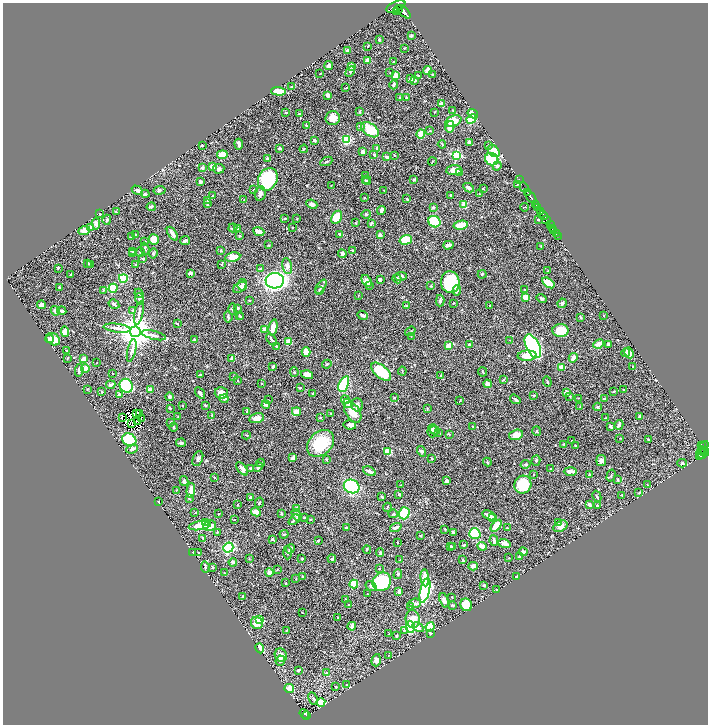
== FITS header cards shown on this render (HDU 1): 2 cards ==
NAXIS1  =                 1411
NAXIS2  =                 1444

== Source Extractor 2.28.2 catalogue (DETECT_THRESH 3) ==
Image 1411 x 1444 px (HDU 1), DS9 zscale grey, zoomed out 1/2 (1 PNG px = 2 x 2 image px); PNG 710 x 726 px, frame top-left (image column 2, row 1443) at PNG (3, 3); each listed source drawn as its Kron ellipse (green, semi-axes under 4 px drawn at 4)
Background 0.696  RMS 0.016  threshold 0.0466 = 3 sigma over >= 5 px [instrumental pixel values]
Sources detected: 597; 37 cannot appear on this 1/2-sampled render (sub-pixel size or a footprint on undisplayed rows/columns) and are neither listed nor drawn; of the other 560, the 500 brightest by FLUX_AUTO listed and drawn (60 fainter detections omitted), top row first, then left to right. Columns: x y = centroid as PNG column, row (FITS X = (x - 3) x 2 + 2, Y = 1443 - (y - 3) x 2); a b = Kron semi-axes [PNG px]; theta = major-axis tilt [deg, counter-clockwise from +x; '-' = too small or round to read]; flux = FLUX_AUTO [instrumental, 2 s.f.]
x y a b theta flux
396 6 10 4 25 3100
398 9 2 1 - 180
397 11 3 2 - 170
404 12 9 4 -44 3300
411 36 3 2 - 4.6
379 39 2 2 - 3
368 46 2 2 - 2.1
404 48 3 2 - 1.8
348 50 3 3 - 7.2
368 60 4 3 - 26
393 62 2 2 - 2.2
329 66 4 3 - 8.6
351 66 4 3 - 19
428 70 4 3 - 35
350 72 5 3 - 5.3
320 73 2 2 - 1.3
390 73 2 2 - 1.3
396 75 4 3 - 24
432 75 2 2 - 3.1
418 76 4 2 - 2.7
411 79 3 3 - 9.4
414 80 2 2 - 22
394 85 4 3 - 6.4
291 87 2 2 - 1.9
346 88 3 2 - 2.6
279 91 7 3 -3 55
328 95 4 3 - 13
400 97 3 2 - 2.6
406 98 3 2 - 4.6
441 104 4 3 - 21
453 110 4 2 - 1.9
359 112 3 2 - 4.6
434 112 3 2 - 1.3
286 113 3 2 - 3.6
299 114 3 3 - 4.1
473 114 5 3 - 41
333 118 7 7 - 25
471 119 5 3 - 94
453 121 8 5 24 51
306 126 3 2 - 4.5
360 126 4 3 - 7.4
450 127 6 4 80 24
370 130 10 6 -35 110
430 131 3 3 - 2.1
421 134 4 3 - 57
346 139 4 4 - 99
314 140 3 3 - 5.7
469 142 3 3 - 12
239 144 5 2 - 12
442 144 4 2 - 2
202 145 2 2 - 1.8
489 145 3 2 - 3.5
280 148 3 2 - 5.9
377 148 3 2 - 3.9
304 149 4 2 - 2.2
494 151 7 5 -44 51
363 152 4 3 - 12
222 155 5 4 - 45
374 155 4 3 - 4.8
394 155 3 2 - 1.6
456 155 3 3 - 230
387 157 4 3 - 6.9
267 159 3 2 - 4.9
492 159 7 6 - 120
326 161 6 3 27 4.4
432 161 4 2 - 1.7
497 166 4 4 - 6.9
212 167 3 3 - 21
202 168 3 3 - 5.5
218 169 6 4 6 7.9
454 170 7 5 4 18
459 173 3 2 - 1.7
365 176 3 2 - 2
268 179 12 9 63 170
519 179 2 1 - 19
365 180 3 3 - 2.4
367 180 4 3 - 3
414 180 4 3 - 4
200 182 3 2 - 13
517 185 3 2 - 3.6
331 186 2 2 - 1.3
524 187 5 2 - 110
469 188 6 4 -28 8.9
483 189 2 2 - 5.1
137 190 6 3 -29 12
160 190 6 3 10 4.6
254 190 3 2 - 3.1
384 190 2 1 - 1.3
527 192 4 2 - 670
260 193 7 5 80 12
145 194 4 3 - 6.2
480 194 2 2 - 1.3
451 195 3 2 - 4.6
212 196 2 2 - 2
531 197 7 2 -52 930
364 198 2 2 - 1.3
244 199 2 2 - 1.7
407 199 3 2 - 3.7
207 200 3 3 - 3.8
207 204 4 3 - 4.1
312 204 6 4 -25 9.2
464 205 4 3 - 25
536 205 2 1 - 160
151 207 4 3 - 7.5
433 207 3 3 - 4.9
525 207 4 2 - 2
538 208 4 2 - 450
381 210 4 3 - 9.5
541 211 3 2 - 280
116 212 3 3 - 2.2
100 214 3 3 - 2.9
366 214 4 3 - 2.9
543 215 5 2 - 340
337 217 7 5 61 68
284 218 4 2 - 2.2
297 219 2 2 - 2.3
538 219 3 2 - 2.8
107 220 5 3 - 6.4
546 220 4 2 - 1100
434 222 6 5 - 150
96 223 6 4 -84 13
356 223 3 2 - 1.7
371 223 3 3 - 4.8
461 225 7 3 12 83
550 225 3 1 - 110
91 228 4 3 - 16
233 228 5 3 - 4
237 228 3 2 - 2.6
293 228 2 2 - 1.3
552 229 3 2 - 600
84 230 6 3 19 29
554 230 2 1 - 270
259 231 6 3 -21 32
172 234 8 3 -55 19
340 234 3 3 - 6.2
556 234 4 1 - 180
135 235 4 3 - 5.8
380 235 3 3 - 11
239 236 3 2 - 2.2
131 237 4 3 - 3
558 237 2 1 - 84
154 240 5 5 - 27
185 240 5 2 - 6.9
406 240 6 4 18 100
145 241 3 2 - 1.7
269 245 4 2 - 1.7
448 245 5 3 - 11
541 246 4 2 - 1.8
145 249 6 3 -74 4.3
221 250 3 2 - 2.5
353 250 3 2 - 4.5
132 251 3 3 - 2.3
140 252 5 3 - 6.6
133 253 2 2 - 1.3
153 253 5 4 - 4.4
342 254 4 4 - 7.8
233 257 8 4 9 34
143 259 3 2 - 5
88 263 3 3 - 3.6
91 264 2 2 - 2.6
135 264 3 3 - 1.6
221 265 3 2 - 1.9
287 266 8 5 -78 10
58 268 3 3 - 3.2
260 269 4 3 - 4.4
548 271 3 2 - 1.5
190 273 3 3 - 9.9
482 274 4 3 - 3.4
70 275 3 2 - 1.9
401 276 6 3 10 10
123 278 4 4 - 110
397 279 4 3 - 6.4
380 280 4 3 - 8
275 281 9 7 2 980
367 281 6 4 -59 22
450 282 11 9 -82 160
548 283 7 3 -36 70
242 285 6 4 83 6.3
369 285 3 2 - 2.8
431 286 3 3 - 2.2
59 287 2 2 - 6.7
240 287 7 4 32 8
321 287 8 3 55 7.3
113 288 5 4 - 110
525 289 3 2 - 1.3
103 290 3 3 - 2.9
319 291 3 2 - 2.4
457 291 5 3 - 6.5
139 293 5 3 - 3.9
358 295 2 2 - 1.4
525 297 4 3 - 29
542 298 5 3 - 5.4
139 299 6 4 -75 6.9
249 300 2 2 - 2.1
440 301 6 3 88 4.6
453 303 2 1 - 1.4
562 303 5 3 - 6.9
114 304 6 3 -32 5.7
41 305 4 4 - 8.2
490 305 2 2 - 2.7
407 306 3 2 - 2.2
238 308 3 2 - 3.3
232 309 6 2 90 2.9
133 310 4 3 - 4.3
55 311 5 3 - 8.7
62 311 4 2 - 9.6
139 313 12 3 77 9.9
363 315 5 3 - 12
604 315 2 2 - 1.3
239 316 3 3 - 2
228 317 5 2 - 4.3
241 317 3 3 - 1.8
581 317 4 3 - 3
177 324 2 1 - 2.8
273 327 8 4 78 39
117 328 13 4 -7 14
265 329 4 4 - 17
560 330 8 6 -4 46
65 331 5 4 - 21
410 331 6 2 37 2.6
135 332 5 5 - 7600
154 335 12 3 -13 11
411 336 2 2 - 1.3
49 339 4 3 - 9.3
53 339 7 5 -35 27
194 340 3 2 - 3.1
271 340 7 3 -52 5.3
510 340 2 2 - 1.3
289 342 3 3 - 46
469 344 2 2 - 4.7
598 344 5 4 - 17
608 344 4 3 - 7
276 346 3 3 - 2.5
448 346 4 3 - 24
533 346 13 6 -63 840
132 350 11 3 76 9.4
66 351 3 3 - 2.1
306 352 5 4 - 35
626 353 4 4 - 13
629 353 5 4 - 17
527 356 9 5 3 33
67 358 3 3 - 2.4
232 358 3 3 - 8.6
573 358 5 3 - 18
84 359 4 3 - 25
97 363 2 2 - 1.5
327 364 4 3 - 3.1
633 366 2 2 - 1.9
273 367 3 2 - 5.8
561 367 4 4 - 16
85 368 4 3 - 24
79 370 6 3 79 10
402 371 4 2 - 2.2
294 372 4 3 - 3.9
381 372 12 6 -40 140
483 372 4 2 - 2.3
112 373 2 2 - 2.1
200 375 4 3 - 2.5
307 375 6 4 -14 25
441 375 2 2 - 1.7
234 377 2 2 - 5.8
503 380 3 2 - 3
238 381 3 2 - 1.5
547 382 5 2 - 2.3
261 383 3 2 - 1.8
344 384 8 4 68 150
488 384 4 3 - 20
111 385 5 3 - 8.8
126 386 7 6 - 180
300 388 2 2 - 2.6
87 389 3 3 - 2
150 390 4 3 - 17
623 390 4 2 - 1.9
614 391 4 2 - 3.1
102 392 3 3 - 2.3
567 392 4 3 - 11
200 393 6 3 -57 11
221 393 7 5 -15 30
313 393 3 2 - 2.6
119 394 4 3 - 4.1
534 396 3 2 - 2.1
169 397 4 4 - 6
570 397 3 3 - 2.3
394 398 2 2 - 1.6
578 398 2 2 - 1.3
224 399 4 3 - 7.5
515 399 6 3 -36 8
605 399 3 3 - 6.4
268 400 4 2 - 1.6
345 400 4 3 - 7.5
460 400 3 2 - 1.5
348 403 4 4 - 7.8
205 405 3 2 - 2.6
266 405 4 3 - 6.2
357 405 7 5 -72 8.9
183 406 2 2 - 5.1
580 406 4 2 - 1.4
598 407 4 3 - 3
170 408 3 2 - 3
427 409 4 2 - 2
247 411 2 2 - 4
296 412 4 3 - 24
353 412 11 7 -56 41
137 413 2 1 - 1.3
140 413 2 1 - 1.4
331 413 3 2 - 1.5
212 415 2 2 - 1.5
178 416 3 2 - 1.4
122 417 3 1 - 1.8
640 417 4 3 - 9.6
257 418 7 5 12 20
320 418 2 2 - 2.4
605 418 2 2 - 2
141 419 2 1 - 1.8
138 422 2 1 - 1.7
170 423 3 2 - 5.6
132 424 2 1 - 2
350 425 6 4 -11 8.5
619 425 5 3 - 9.8
473 426 2 2 - 1.8
610 426 3 2 - 8
174 427 4 2 - 2.5
435 430 5 4 - 6.4
432 431 6 5 - 11
537 431 5 3 - 2.5
439 433 3 2 - 2
449 434 3 3 - 1.7
246 435 4 2 - 2.3
516 435 7 5 19 32
620 438 2 2 - 1.3
129 440 7 6 - 170
648 440 3 2 - 3.4
572 441 3 2 - 2
181 443 5 3 - 6.2
320 443 15 11 44 130
564 444 3 2 - 4
702 445 3 2 - 110
576 446 2 2 - 4.6
703 448 8 2 57 140
132 449 6 4 21 8.4
388 451 4 4 - 52
421 451 5 3 - 6.4
705 452 4 3 - 270
700 453 7 2 73 150
702 454 5 2 - 83
293 458 3 2 - 27
198 459 8 5 67 7.9
326 459 3 2 - 3.3
431 459 3 2 - 2.6
536 460 5 4 - 4.8
601 460 5 5 - 9.7
487 462 4 3 - 3.9
261 463 4 3 - 4.8
682 463 4 3 - 5.6
526 464 5 3 - 4.2
258 467 5 4 - 6.9
251 468 3 2 - 2.9
242 469 8 3 -52 14
551 469 4 2 - 1.9
369 471 7 3 -26 13
570 471 6 3 -1 15
533 475 3 2 - 1.6
589 475 3 2 - 2.2
611 476 6 3 75 3.3
214 478 3 2 - 1.3
618 480 3 2 - 3.3
184 481 5 4 - 7.4
447 481 3 3 - 11
400 485 3 2 - 1.5
523 485 9 8 - 92
647 485 3 2 - 1.4
352 486 8 6 -25 220
176 490 3 2 - 1.3
191 490 7 3 88 41
639 493 3 3 - 1.8
399 494 3 3 - 5.3
622 495 3 2 - 2.1
597 496 6 3 -63 4
250 497 2 2 - 4.2
382 497 4 2 - 3.1
189 499 4 2 - 2.1
158 502 2 2 - 2
259 503 5 2 - 2.5
237 505 2 2 - 2.4
589 505 4 3 - 8.9
597 505 3 3 - 2.8
387 507 4 3 - 3.2
296 508 3 3 - 6
256 512 5 4 - 19
195 513 2 2 - 1.3
282 513 3 2 - 3.7
404 513 6 5 - 150
219 514 2 2 - 2
393 514 4 3 - 3.6
296 515 6 4 -59 12
489 515 7 3 -27 20
304 517 3 3 - 2.3
493 517 3 2 - 36
234 519 2 2 - 1.6
294 520 6 3 39 5
310 520 4 2 - 1.4
206 522 3 3 - 15
558 523 3 3 - 2.7
200 525 11 4 11 77
210 526 6 5 - 37
496 526 7 3 50 50
561 526 7 5 30 20
396 527 6 3 20 12
346 528 3 3 - 4.8
507 528 2 1 - 1.9
445 529 3 2 - 1.7
217 532 3 2 - 1.3
453 532 3 2 - 8.4
284 534 4 3 - 3.9
475 534 6 5 - 150
421 536 3 3 - 3.3
203 538 3 2 - 1.7
272 539 3 3 - 5.4
318 540 4 3 - 2.7
494 541 5 2 - 7.7
397 542 2 2 - 1.5
504 543 6 3 -18 17
464 545 3 2 - 3.6
482 546 5 3 - 36
451 547 3 2 - 4.8
453 547 3 2 - 4.6
228 548 5 5 - 240
290 549 5 3 - 7.9
367 549 4 3 - 3.6
193 552 2 2 - 1.5
523 552 4 3 - 13
198 553 2 2 - 3.2
287 553 6 3 -88 3.3
380 553 4 3 - 3.4
520 556 4 3 - 5.7
509 558 3 2 - 1.3
249 559 3 2 - 1.3
302 559 2 2 - 2.3
332 559 4 3 - 4.4
400 560 2 2 - 1.6
463 560 3 2 - 5.4
233 562 4 3 - 5
473 566 4 3 - 7.8
205 567 6 2 -81 3.8
213 568 3 3 - 3.2
379 568 2 2 - 2.7
277 569 3 2 - 1.4
269 572 4 4 - 10
224 573 3 2 - 1.6
398 574 5 4 - 4.5
302 576 3 2 - 2.3
516 577 2 2 - 2.4
425 578 8 3 -83 41
296 579 2 2 - 1.5
382 582 10 8 40 220
286 583 3 2 - 1.5
354 584 4 4 - 94
484 585 3 2 - 4
371 586 6 4 -34 7.1
496 589 3 2 - 1.8
425 590 13 4 76 310
399 592 4 3 - 9
368 594 2 2 - 2.3
243 596 4 3 - 3.3
452 597 2 2 - 1.3
345 599 3 2 - 2
444 600 7 3 -74 11
415 603 6 4 6 7.3
349 605 3 3 - 3.9
452 605 4 3 - 3.5
466 605 6 5 - 71
411 607 3 3 - 2.7
302 613 2 1 - 1.5
338 617 2 2 - 1.9
413 619 9 7 -82 36
260 620 3 3 - 120
257 623 6 6 - 37
352 626 4 3 - 16
410 627 6 4 -86 220
418 627 6 4 -28 13
430 627 5 4 - 87
287 630 4 2 - 1.5
404 630 3 3 - 3.1
430 633 3 2 - 3.3
389 634 2 2 - 1.3
396 636 3 3 - 2.8
260 648 5 3 - 61
281 655 7 6 - 19
389 655 4 3 - 1.9
376 660 6 4 73 13
280 661 5 4 - 7.1
299 670 3 2 - 5.3
326 673 2 2 - 11
347 685 3 2 - 2.6
336 687 3 3 - 3.2
289 688 5 4 - 28
313 699 7 3 -65 5.9
321 702 4 4 - 84
304 714 5 2 - 72
307 715 3 2 - 92
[60 fainter detections neither listed nor drawn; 37 sub-pixel or undisplayed-footprint detections neither listed nor drawn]